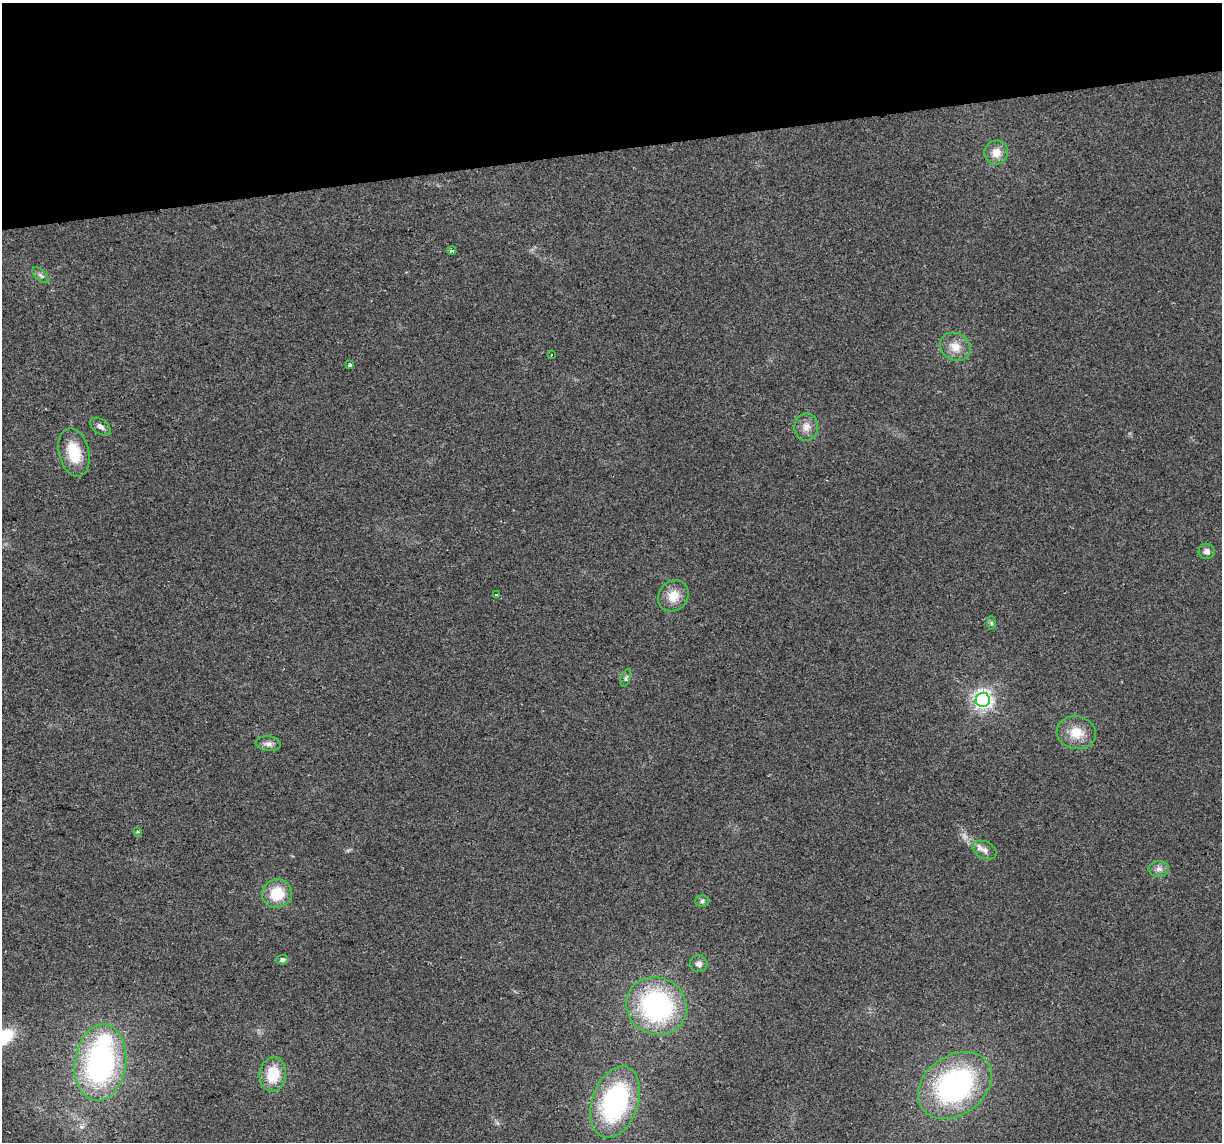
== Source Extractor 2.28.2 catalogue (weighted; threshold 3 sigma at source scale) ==
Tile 3 of 4 x 4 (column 3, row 1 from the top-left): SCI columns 2443-3662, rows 3492-4631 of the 4883 x 4659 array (HDU 1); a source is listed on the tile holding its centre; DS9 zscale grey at full resolution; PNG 1224 x 1144 px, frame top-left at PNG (2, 3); each listed source drawn as its Kron ellipse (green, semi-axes under 4 px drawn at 4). Shown black and unused: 13% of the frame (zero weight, under 2 of 3 exposures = <1% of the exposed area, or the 3 px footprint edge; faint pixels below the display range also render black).
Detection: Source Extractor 2.28.2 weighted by HDU 2 'WHT'; one run over the whole footprint, this tile lists its part. Background 0.0499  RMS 0.0068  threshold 0.0307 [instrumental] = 3 sigma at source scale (4.5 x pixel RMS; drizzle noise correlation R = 1.50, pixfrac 1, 0.0396/0.0396 arcsec/px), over >= 5 px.
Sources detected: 30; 1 inside a brighter listed object's ellipse — not listed separately; the other 29 listed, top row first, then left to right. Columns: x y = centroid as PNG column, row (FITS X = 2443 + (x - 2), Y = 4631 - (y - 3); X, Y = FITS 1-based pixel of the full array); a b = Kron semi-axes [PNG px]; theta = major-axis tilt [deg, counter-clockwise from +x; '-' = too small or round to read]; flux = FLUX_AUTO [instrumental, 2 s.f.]
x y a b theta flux
996 152 12 11 - 7.7
452 250 4 3 - 5.2
40 275 10 5 -42 2.2
955 347 16 13 -32 9.2
551 355 2 2 - 0.67
350 365 4 3 - 3.2
101 426 11 7 -35 3.4
806 427 14 11 84 6.1
74 452 24 15 -76 22
1207 551 8 7 - 3.4
496 595 3 3 - 2.7
673 596 16 14 50 11
991 623 7 4 -89 1.2
626 678 9 4 69 1.5
983 700 7 7 - 330
1076 733 20 16 -11 13
268 744 12 7 -4 3.5
137 831 3 3 - 3.2
985 850 13 8 -25 4.1
1159 869 10 7 4 3.2
277 894 15 14 - 20
702 901 6 6 - 1.6
282 960 6 4 6 2.3
699 964 9 8 - 3.3
656 1006 31 28 -30 110
100 1063 38 25 82 150
273 1074 17 13 82 21
955 1085 40 29 35 150
615 1102 37 23 70 100